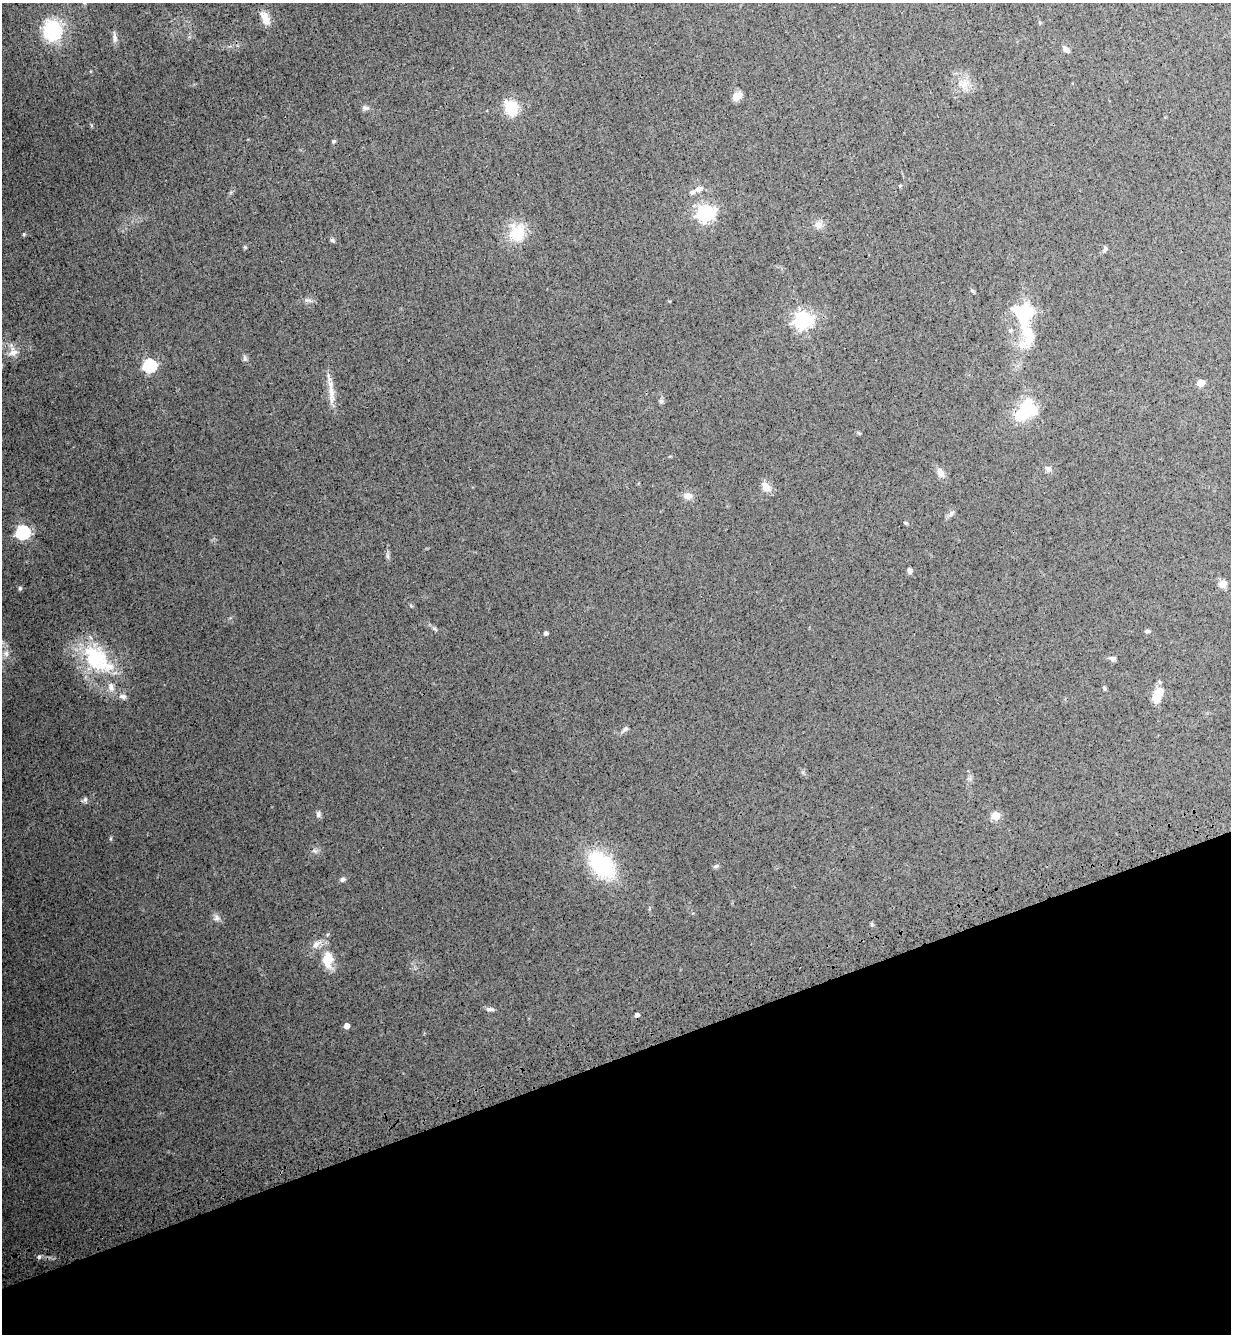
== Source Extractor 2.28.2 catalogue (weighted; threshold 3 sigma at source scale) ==
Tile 14 of 4 x 4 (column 2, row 4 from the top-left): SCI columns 1574-2802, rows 84-1415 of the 5477 x 5494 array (HDU 1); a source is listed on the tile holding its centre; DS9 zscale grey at full resolution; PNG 1233 x 1336 px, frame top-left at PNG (2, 3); no overlay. Shown black and unused: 21% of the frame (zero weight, under 3 of 4 exposures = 7% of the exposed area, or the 3 px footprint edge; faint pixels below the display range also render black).
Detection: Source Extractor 2.28.2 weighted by HDU 2 'WHT'; one run over the whole footprint, this tile lists its part. Background 0.0322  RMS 0.0068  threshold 0.0307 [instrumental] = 3 sigma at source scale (4.5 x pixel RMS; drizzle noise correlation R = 1.50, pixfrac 1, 0.05/0.05 arcsec/px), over >= 5 px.
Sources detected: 65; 1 cosmic-ray / hot-pixel residue — not listed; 3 inside a brighter listed object's ellipse — not listed separately; the other 61 listed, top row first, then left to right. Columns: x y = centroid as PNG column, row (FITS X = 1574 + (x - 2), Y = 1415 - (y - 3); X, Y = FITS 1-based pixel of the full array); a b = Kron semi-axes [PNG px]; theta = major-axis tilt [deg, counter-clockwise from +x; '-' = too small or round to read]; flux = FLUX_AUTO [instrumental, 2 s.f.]
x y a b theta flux
265 18 17 8 -68 6.6
52 30 19 16 -79 47
115 38 12 6 -84 2.5
1066 49 7 6 - 2.5
965 84 12 8 -83 5.1
737 96 10 7 37 5.7
365 108 10 6 -11 1.9
511 108 16 15 - 16
333 141 4 4 - 1
699 189 10 6 21 2.9
706 213 7 6 - 190
818 225 12 9 -6 3.8
517 233 23 20 -82 18
24 234 5 4 - 0.73
332 240 5 5 - 1.2
1105 249 7 5 79 1.3
307 300 8 6 3 1.9
1024 319 49 18 -83 47
803 320 7 6 - 260
13 353 13 9 12 4.8
245 359 8 5 -83 1.5
150 365 6 6 - 94
1201 383 6 5 - 6.8
331 392 23 8 -85 7.8
661 401 5 5 - 1.2
1026 410 29 19 48 28
859 433 5 4 - 0.74
1048 468 8 8 - 2
940 473 13 8 -60 4
766 487 14 9 -52 4.9
688 496 11 8 -1 3.9
951 513 8 6 47 2
905 523 6 3 -19 0.73
23 532 6 6 - 110
910 571 6 4 -82 2
1223 584 10 8 22 4.2
20 588 5 4 - 1.1
434 629 6 4 -1 0.96
1147 631 7 4 -8 1.1
546 633 4 3 - 1.6
6 654 8 6 -89 2.6
1113 658 8 5 0 1.9
97 659 48 27 -42 51
1104 688 7 4 -76 1
123 696 10 6 -2 2.2
1156 697 15 10 79 9.2
625 729 7 6 - 1.5
85 799 7 5 44 1.4
318 814 8 6 83 1.7
996 816 5 5 - 20
314 851 8 5 -20 1.6
602 865 34 21 -43 51
716 866 6 5 - 1.2
343 879 6 5 - 1.6
216 918 9 8 - 2.4
872 924 6 4 -89 0.79
316 944 15 7 40 4.4
327 960 21 13 90 12
490 1009 11 5 -4 1.9
347 1026 4 4 - 4.7
39 1257 5 5 - 1.3
Unlisted compact peaks at least as high as the median listed source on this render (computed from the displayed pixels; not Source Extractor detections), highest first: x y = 111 838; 387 556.